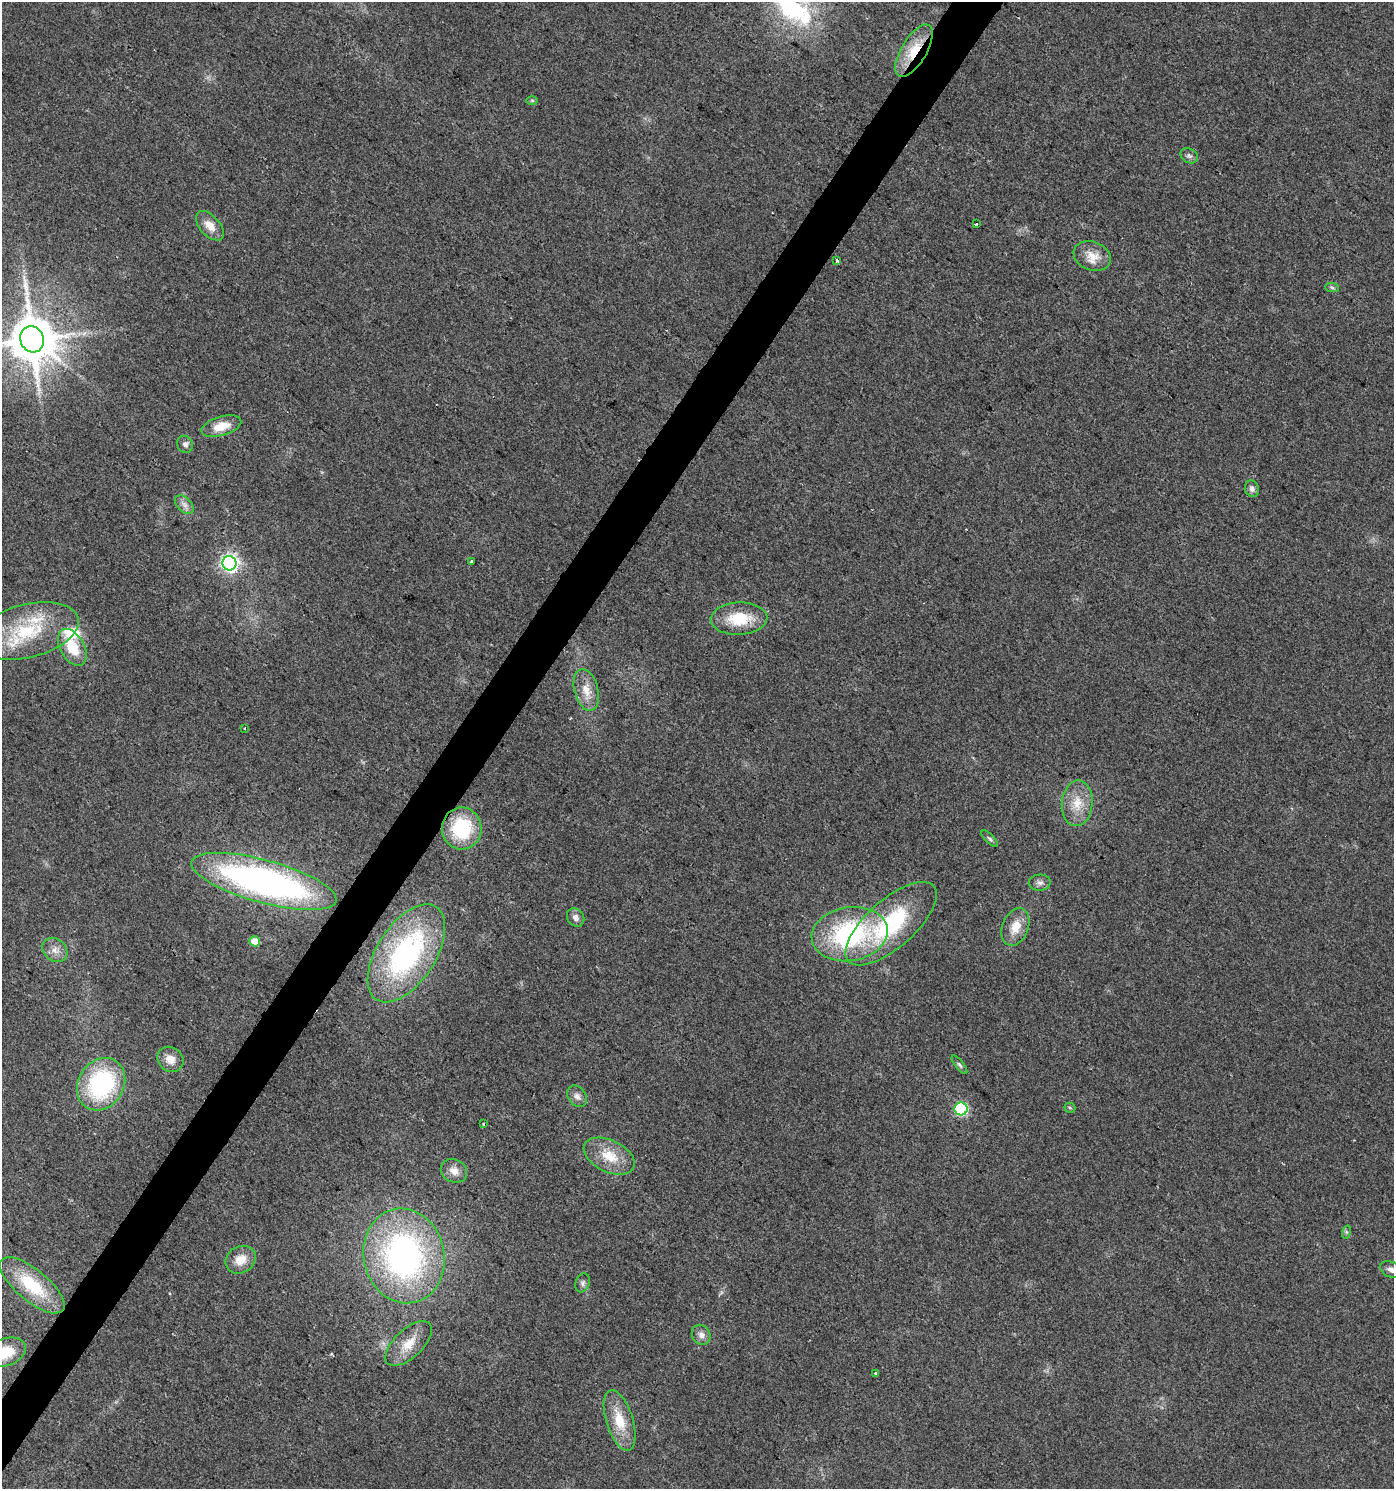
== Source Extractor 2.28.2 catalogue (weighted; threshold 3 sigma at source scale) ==
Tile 7 of 4 x 4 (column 3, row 2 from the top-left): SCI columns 3035-4426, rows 2975-4461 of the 6001 x 5954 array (HDU 1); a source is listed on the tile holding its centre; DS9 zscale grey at full resolution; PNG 1396 x 1491 px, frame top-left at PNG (2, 2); each listed source drawn as its Kron ellipse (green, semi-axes under 4 px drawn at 4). Shown black and unused: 3% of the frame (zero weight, under 2 of 3 exposures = <1% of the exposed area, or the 3 px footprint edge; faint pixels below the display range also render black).
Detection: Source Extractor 2.28.2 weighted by HDU 2 'WHT'; one run over the whole footprint, this tile lists its part. Background 0.0242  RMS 0.0061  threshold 0.0276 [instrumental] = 3 sigma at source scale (4.5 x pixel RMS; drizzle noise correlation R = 1.50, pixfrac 1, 0.0396/0.0396 arcsec/px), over >= 5 px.
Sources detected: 53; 1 inside a brighter listed object's ellipse — not listed separately; the other 52 listed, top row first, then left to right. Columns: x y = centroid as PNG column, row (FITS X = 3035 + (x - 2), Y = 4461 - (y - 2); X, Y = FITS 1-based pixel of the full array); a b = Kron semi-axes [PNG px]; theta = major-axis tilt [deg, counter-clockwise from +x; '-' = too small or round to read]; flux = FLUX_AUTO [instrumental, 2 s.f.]
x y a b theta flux
914 51 29 12 59 20
532 100 6 4 -1 0.79
1189 156 9 7 -30 2
976 224 3 3 - 3.6
210 226 18 10 -48 7.4
1092 256 19 14 -21 9.5
837 261 3 3 - 1.6
1332 288 7 4 -3 1.1
32 339 13 11 -73 3100
221 426 20 9 17 11
185 444 9 7 -58 2.3
1252 489 8 7 - 2.5
184 505 11 6 -45 3
471 561 4 3 - 2.5
229 563 7 7 - 270
739 619 28 16 2 22
27 631 53 26 14 49
72 647 20 12 -60 18
586 690 21 12 -75 8.9
244 728 3 2 - 0.46
1077 803 23 15 85 13
462 828 21 20 - 41
990 839 10 4 -45 1.5
264 881 75 21 -15 230
1040 883 11 8 3 2.5
576 917 10 8 -51 3.4
891 924 57 24 41 68
1015 927 19 13 68 11
850 934 38 27 10 90
255 941 5 5 - 13
55 950 13 10 -39 5.2
406 953 55 29 57 120
170 1059 14 12 -39 6.8
959 1065 11 4 -52 1.4
101 1084 27 22 58 75
577 1096 11 9 -54 3.4
1070 1108 5 5 - 0.85
961 1109 6 6 - 77
483 1124 3 3 - 3.4
609 1156 27 15 -26 16
454 1171 13 11 -31 5.9
1346 1232 7 4 73 1.1
404 1256 48 40 -77 190
241 1260 16 13 30 9
1391 1269 11 7 -26 3.6
583 1283 10 7 71 1.9
32 1285 40 15 -40 32
701 1335 10 9 - 3.4
409 1344 29 14 43 13
6 1352 20 13 21 15
875 1373 3 3 - 1.5
620 1420 31 13 -72 18
Overlapping masked pixels (flux is a lower limit): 1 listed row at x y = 914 51
Isophote crosses this tile's border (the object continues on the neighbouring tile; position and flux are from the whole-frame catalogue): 3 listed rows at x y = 32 339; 1391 1269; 6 1352